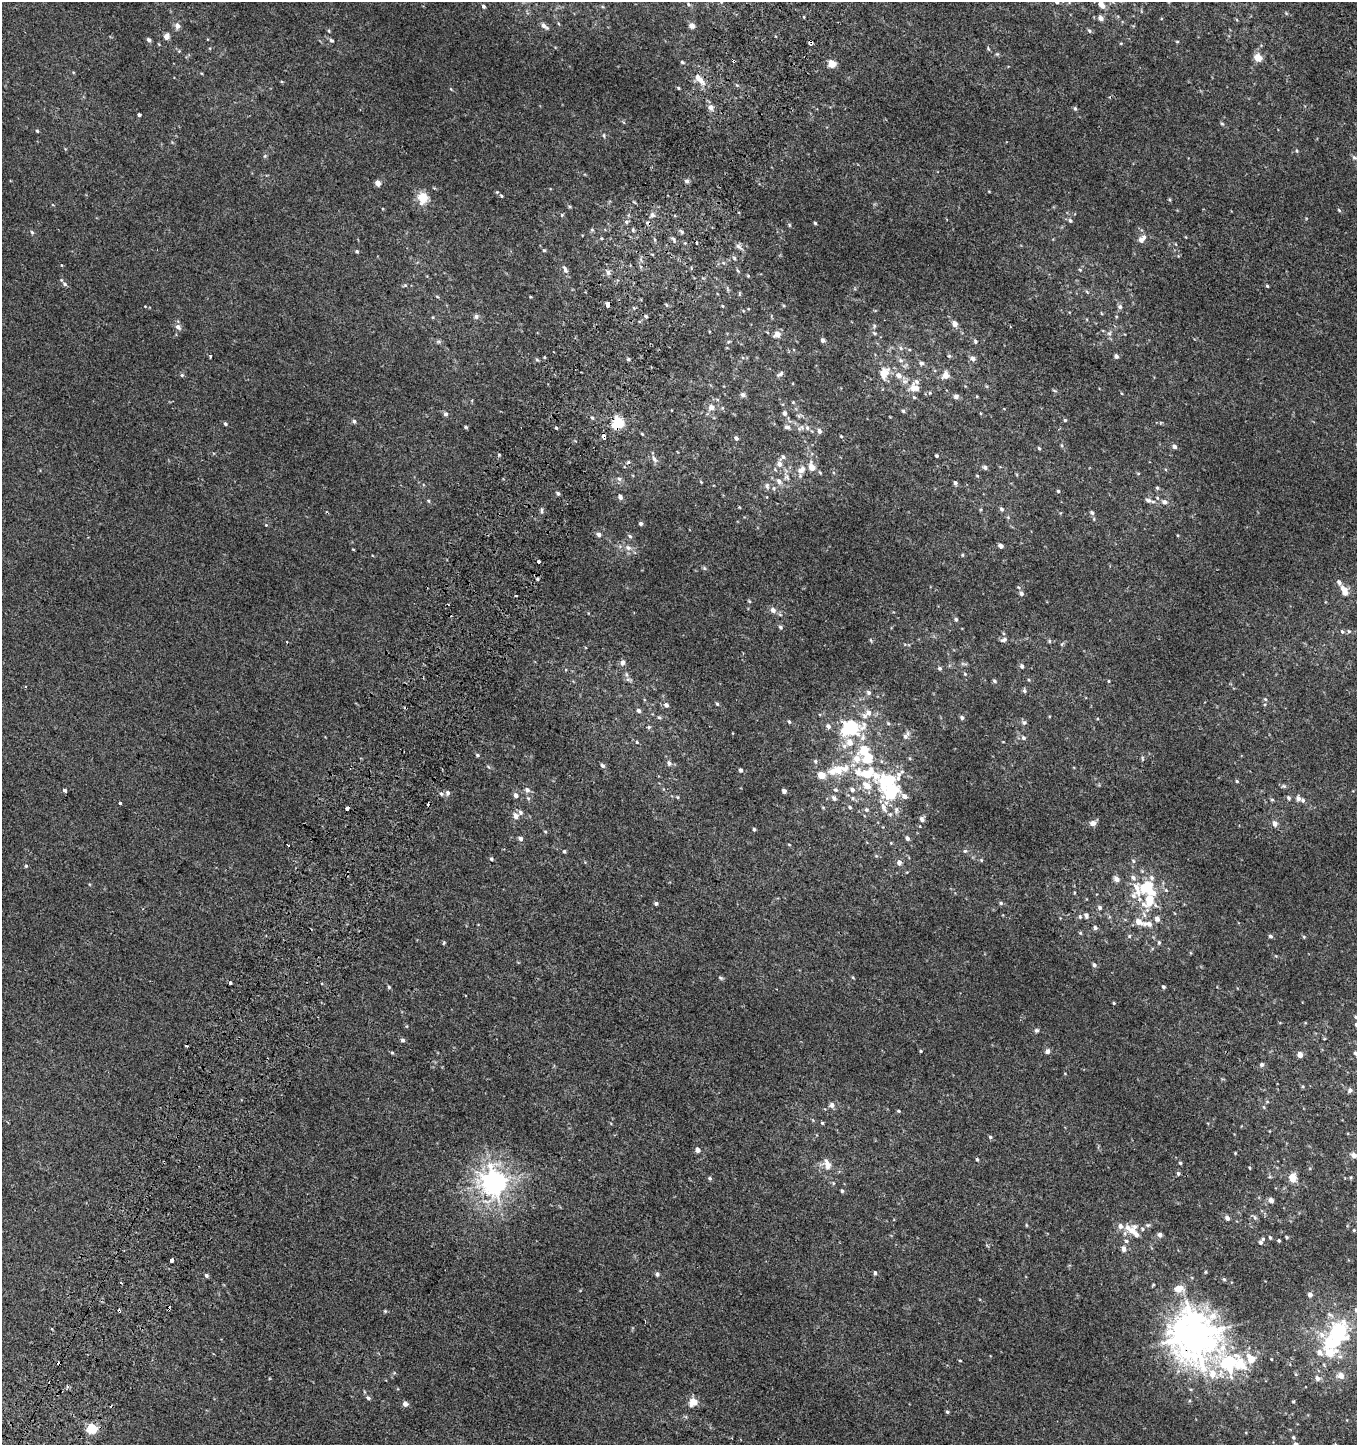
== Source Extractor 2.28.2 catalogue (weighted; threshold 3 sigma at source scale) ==
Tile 7 of 4 x 4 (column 3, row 2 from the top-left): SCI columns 2949-4303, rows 2937-4379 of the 5980 x 5884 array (HDU 1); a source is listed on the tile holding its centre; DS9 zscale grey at full resolution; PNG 1359 x 1447 px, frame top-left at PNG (2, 2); no overlay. Shown black and unused: <1% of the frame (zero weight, under 2 of 3 exposures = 3% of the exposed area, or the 3 px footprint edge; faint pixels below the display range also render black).
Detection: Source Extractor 2.28.2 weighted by HDU 2 'WHT'; one run over the whole footprint, this tile lists its part. Background 0.00475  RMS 0.0058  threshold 0.026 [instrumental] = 3 sigma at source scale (4.5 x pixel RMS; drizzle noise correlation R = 1.50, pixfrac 1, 0.0396/0.0396 arcsec/px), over >= 5 px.
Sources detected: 395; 4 inside a brighter object's white glare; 9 cosmic-ray / hot-pixel residue — not listed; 34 inside a brighter listed object's ellipse — not listed separately; the other 348 listed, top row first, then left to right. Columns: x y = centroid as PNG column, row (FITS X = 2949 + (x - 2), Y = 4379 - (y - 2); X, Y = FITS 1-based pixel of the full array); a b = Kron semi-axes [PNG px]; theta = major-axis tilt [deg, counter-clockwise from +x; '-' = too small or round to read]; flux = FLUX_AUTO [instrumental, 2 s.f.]
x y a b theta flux
721 2 5 5 - 0.64
1057 2 6 5 - 1.1
688 4 7 4 -34 0.87
1102 5 12 6 -64 4.6
483 6 5 4 - 0.98
1286 13 6 3 -72 0.58
804 17 4 3 - 0.41
1101 18 7 6 - 2.3
177 26 8 6 -88 2.4
544 26 11 5 -38 2.2
692 26 5 5 - 3.3
1089 31 6 4 -49 0.95
166 36 8 6 70 2.5
149 40 5 4 - 1.6
331 40 6 5 - 0.98
1177 41 5 3 - 0.47
810 42 4 3 - 4.3
1121 43 4 3 - 0.44
988 49 6 3 -69 0.68
179 51 5 5 - 0.58
997 54 5 5 - 0.7
1258 58 6 6 - 8.9
682 62 4 4 - 0.71
832 64 5 5 - 11
73 72 5 3 - 0.47
699 79 19 7 -47 5.8
678 88 4 3 - 0.63
711 107 7 6 - 2.8
1075 108 6 5 - 0.85
139 114 4 3 - 2.2
1222 124 6 4 -3 0.66
37 131 4 4 - 0.68
604 135 7 3 -82 0.7
1297 151 5 3 - 0.57
265 156 6 4 88 0.73
1354 157 7 4 -17 0.97
687 181 6 5 - 1.4
378 183 5 4 - 4.1
497 192 5 4 - 0.59
989 192 4 3 - 0.38
501 196 4 4 - 0.61
422 198 13 11 -85 8.8
1339 210 5 4 - 0.67
562 215 4 4 - 0.67
652 215 7 6 - 1.7
1070 220 6 5 - 1.1
626 222 5 4 - 1
815 223 4 4 - 0.69
789 225 5 3 - 0.59
592 230 5 4 - 0.75
633 230 5 5 - 0.86
32 232 6 4 -67 0.82
601 238 4 4 - 0.54
674 239 9 4 -59 1.2
1142 239 11 6 48 3.6
696 242 3 3 - 2.9
685 243 4 4 - 0.51
738 246 8 6 -18 1.7
544 250 5 4 - 0.67
357 251 4 4 - 0.85
734 258 6 4 -48 0.83
565 270 10 5 -66 2.1
1080 270 5 4 - 0.67
608 273 7 5 -71 1.6
748 276 4 4 - 0.54
65 284 6 5 - 1.1
405 285 5 4 - 0.61
1267 286 4 3 - 0.66
530 297 4 3 - 0.48
607 304 5 3 - 5.9
667 305 5 3 - 0.62
1120 307 6 6 - 1.4
476 316 7 7 - 1.5
955 324 6 5 - 3.8
178 327 9 6 -47 2.1
874 333 7 4 -27 0.91
1109 333 7 5 43 1.3
777 334 6 5 - 5
823 340 5 4 - 1.4
975 341 5 4 - 0.85
439 342 8 4 0 0.95
901 348 6 4 -88 0.92
211 356 3 3 - 5
949 356 5 4 - 0.76
1116 356 4 4 - 1.8
537 359 5 4 - 0.76
628 359 4 4 - 1
973 359 7 6 - 2.1
901 360 7 5 -3 1.4
921 363 7 6 - 1.3
884 373 13 9 69 8.6
780 374 10 5 33 1.5
182 375 5 5 - 0.83
899 375 9 7 -44 3.8
946 375 8 7 - 4.1
914 388 14 10 -8 6.4
1054 390 6 3 -20 0.62
930 393 5 4 - 0.67
743 395 7 6 - 1.4
956 396 7 6 - 1.7
793 402 4 4 - 0.49
711 407 8 7 - 3.1
903 411 5 5 - 0.85
785 413 6 5 - 1.6
446 414 5 5 - 1.6
799 416 6 5 - 1.1
592 418 6 5 - 0.74
1065 420 4 4 - 0.69
354 421 5 5 - 1.1
617 423 6 5 - 52
225 424 4 4 - 0.89
466 427 4 4 - 0.77
787 427 8 6 -21 1.7
802 427 7 6 - 1.6
556 428 4 3 - 0.61
819 431 5 5 - 2.4
642 434 5 3 - 0.55
841 436 4 3 - 0.48
603 437 5 3 - 8.8
736 438 5 4 - 1.6
1174 447 6 5 - 1.6
1039 448 4 4 - 0.78
936 456 3 3 - 0.73
654 459 10 6 -57 2
628 462 5 4 - 0.74
779 464 9 6 84 3.6
812 467 8 6 -72 6
985 467 6 5 - 1.4
801 470 12 8 44 4.4
1138 473 5 3 - 0.49
977 476 5 3 - 0.52
786 477 12 7 -62 2.9
619 479 6 5 - 1.3
779 481 10 7 -49 2.6
701 482 5 3 - 0.45
955 483 6 4 -72 1.1
767 486 9 6 -82 1.7
774 488 6 5 - 0.98
1157 488 5 4 - 0.79
1058 491 4 4 - 0.72
558 493 6 4 -62 0.98
620 497 6 5 - 1.8
1148 500 9 6 -26 1.7
428 501 5 4 - 0.69
1164 502 7 6 - 2.1
739 507 5 3 - 0.43
1002 509 5 5 - 1.3
541 510 8 4 -90 1
1092 513 7 5 -55 1.1
641 523 5 4 - 1.2
266 525 4 4 - 0.45
599 535 5 5 - 1.8
630 536 6 5 - 0.98
1001 546 5 4 - 2.5
628 548 9 7 -28 2.7
962 555 5 3 - 0.54
539 562 3 3 - 5.7
704 568 6 4 -46 0.78
537 579 5 4 - 0.72
1344 590 15 8 -65 5.9
1021 593 6 5 - 1.7
749 601 5 3 - 0.55
773 610 7 6 - 2.5
956 619 5 5 - 1.1
780 627 6 5 - 1
1349 631 6 5 - 0.96
1342 632 7 5 -49 1.1
1003 633 5 3 - 0.64
1004 640 10 6 21 1.6
1049 641 6 4 -89 0.64
287 642 3 2 - 0.39
622 663 7 6 - 2.1
1022 666 5 5 - 1.6
940 668 5 5 - 1.2
965 674 5 4 - 0.61
628 679 6 6 - 1.3
1029 680 5 3 - 0.53
994 681 5 4 - 0.94
1109 681 4 3 - 0.52
1024 691 6 5 - 1.1
869 692 7 5 -47 1.4
1265 699 5 4 - 0.64
717 704 5 4 - 0.8
666 705 6 5 - 1.8
639 710 6 5 - 1.4
868 713 9 8 - 3.9
659 717 6 4 -3 0.79
962 717 5 4 - 1.2
789 722 5 3 - 0.73
1024 722 7 6 - 1.2
849 726 22 12 6 27
649 727 5 5 - 0.8
906 736 12 6 56 2.1
863 738 9 7 70 2.7
1023 738 7 6 - 1.4
637 742 5 4 - 0.63
850 742 8 7 - 4.9
477 755 5 4 - 0.84
1142 758 8 4 -89 0.85
669 763 7 6 - 1.8
603 766 5 4 - 1.4
741 770 5 4 - 1.2
867 773 78 17 -2 34
1237 781 4 4 - 0.66
1284 786 6 5 - 0.97
852 789 6 5 - 1.8
527 790 7 7 - 2.1
836 790 6 5 - 0.94
65 791 3 3 - 3.4
784 791 4 4 - 1.8
891 791 11 10 - 33
447 793 7 6 - 1.5
441 794 6 5 - 1.1
516 795 6 5 - 2.1
905 796 7 5 -30 3
677 797 4 4 - 0.58
528 798 5 4 - 0.79
834 798 6 5 - 1.7
853 798 6 5 - 1.2
1288 798 7 5 -58 1.1
1298 798 6 6 - 2.2
1272 800 5 4 - 0.68
120 803 4 3 - 3.5
850 807 5 4 - 0.85
884 807 14 7 -67 3.7
347 808 3 3 - 27
866 810 6 6 - 1.2
896 810 11 6 84 2
520 812 7 6 - 1.3
516 816 6 5 - 3.6
922 819 8 6 -67 1.9
1093 823 8 6 15 2.7
1275 824 7 6 - 2.6
754 829 4 4 - 0.89
545 832 5 4 - 0.6
907 838 6 5 - 1.7
520 839 6 5 - 1.7
891 843 5 3 - 0.48
789 844 5 3 - 0.45
289 845 3 3 - 1.1
564 851 4 4 - 0.77
965 851 5 5 - 0.94
876 856 5 5 - 0.76
491 859 5 4 - 0.83
981 860 5 4 - 0.64
1133 861 5 4 - 0.86
899 863 6 5 - 2.6
26 866 5 4 - 0.63
1133 878 8 7 - 2
1151 878 7 6 - 1.6
1117 879 6 5 - 3.1
1145 888 11 8 26 20
1166 890 4 4 - 0.64
1133 896 10 8 67 3
1149 900 21 12 68 17
656 903 5 4 - 1.2
1001 903 5 5 - 0.85
1100 907 6 5 - 1.3
1086 915 8 5 -63 1.6
1080 917 6 5 - 0.97
1157 919 6 5 - 2.6
1138 922 9 6 -36 4.2
1148 924 13 6 -7 3.9
1095 928 5 5 - 1.3
1080 933 5 5 - 0.62
1129 936 5 4 - 0.75
1270 936 5 4 - 1.2
1304 937 5 3 - 0.61
1159 942 6 5 - 0.84
443 943 5 3 - 0.56
1094 965 5 4 - 1.4
721 978 6 4 -35 0.8
853 978 5 3 - 0.52
230 983 4 3 - 2.7
389 987 4 4 - 0.72
1163 987 4 4 - 0.98
1114 1003 4 3 - 0.57
1355 1017 5 4 - 0.62
1356 1025 5 4 - 0.97
1036 1030 6 6 - 1.1
403 1040 5 5 - 1.3
921 1051 4 3 - 0.54
1047 1051 5 5 - 2.4
392 1053 5 4 - 0.61
1356 1053 5 4 - 1.3
1300 1054 5 4 - 4.5
1262 1065 6 6 - 1.3
1350 1090 6 6 - 1.8
832 1105 7 7 - 2.1
1264 1107 5 3 - 0.59
899 1111 5 4 - 0.62
822 1123 4 4 - 0.74
990 1137 5 4 - 0.92
698 1150 5 5 - 2.7
1235 1153 4 3 - 0.45
1354 1155 7 6 - 2.7
977 1159 5 4 - 0.75
827 1163 12 7 -47 3.5
1180 1163 4 4 - 0.7
1250 1168 4 3 - 0.48
1178 1173 5 4 - 0.98
1270 1177 6 4 -18 0.67
1351 1177 5 4 - 0.59
710 1178 5 4 - 0.91
1293 1178 9 7 88 6.1
494 1183 8 8 - 520
842 1191 5 4 - 0.85
1271 1200 7 6 - 2
1255 1217 8 5 -52 1.1
1227 1218 5 4 - 2.1
1026 1225 5 3 - 0.49
1120 1226 7 6 - 2.6
1142 1229 6 5 - 0.93
1132 1230 9 9 - 4.3
1354 1230 4 3 - 0.54
1160 1235 6 6 - 1.7
1270 1237 5 3 - 0.67
1287 1237 4 4 - 0.66
1279 1240 4 3 - 0.76
1126 1241 6 5 - 0.94
1261 1242 5 4 - 1.1
1124 1249 7 6 - 2.6
171 1260 4 3 - 3.6
1206 1272 4 4 - 0.63
875 1273 5 4 - 1.2
657 1274 5 5 - 1.4
206 1275 5 4 - 1.1
1224 1279 5 4 - 0.73
1179 1289 12 9 15 5.9
1310 1295 5 4 - 2.7
119 1311 4 3 - 5.7
385 1311 5 4 - 0.63
1339 1330 12 10 -31 54
1195 1335 15 14 - 1300
1329 1343 27 26 - 34
960 1360 4 3 - 0.42
1231 1363 43 25 -7 62
1341 1375 6 5 - 5.2
1317 1378 7 6 - 2.5
67 1386 4 3 - 0.95
368 1398 6 5 - 1.4
1293 1401 5 4 - 0.57
694 1402 8 7 - 7.3
405 1404 5 5 - 2.5
947 1412 5 4 - 0.75
92 1429 5 5 - 32
1293 1437 5 4 - 0.85
1335 1444 3 3 - 0.5
Overlapping masked pixels (flux is a lower limit): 7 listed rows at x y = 810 42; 699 79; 617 423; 603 437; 347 808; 119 1311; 1195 1335
Isophote crosses this tile's border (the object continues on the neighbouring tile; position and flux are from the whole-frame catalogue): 6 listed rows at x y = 721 2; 1057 2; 1102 5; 1356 1025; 1356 1053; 1335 1444